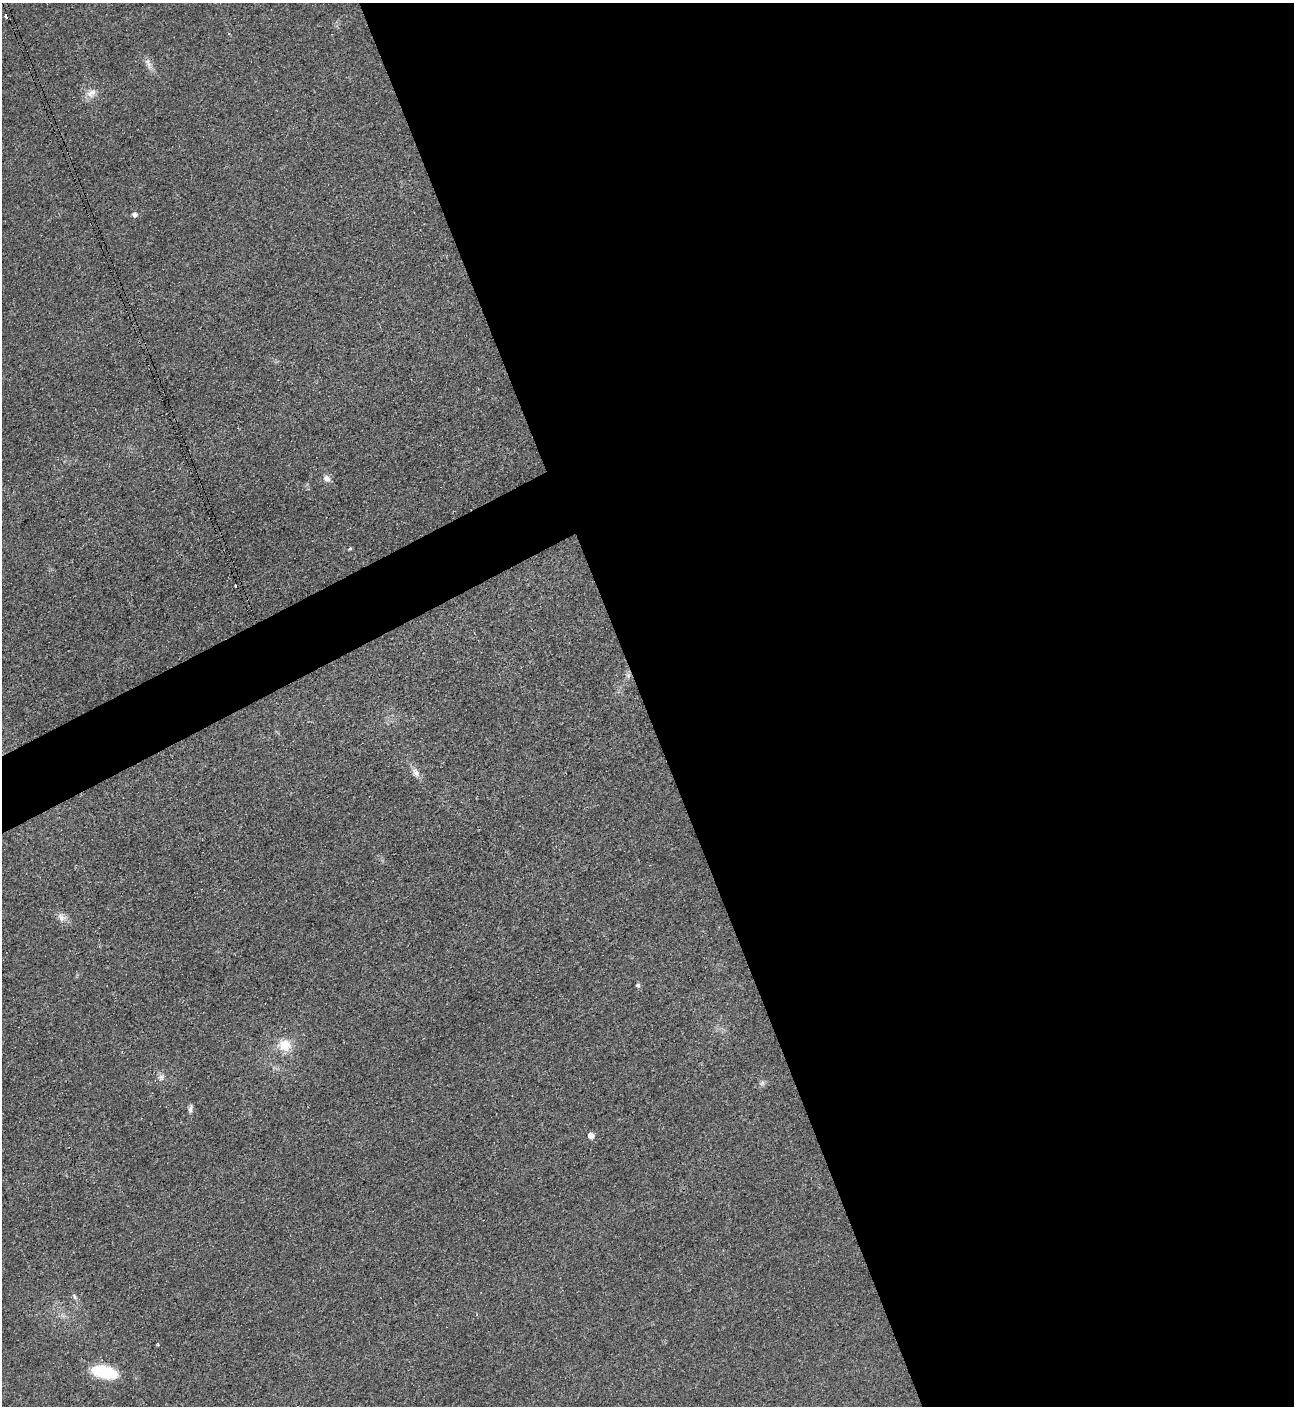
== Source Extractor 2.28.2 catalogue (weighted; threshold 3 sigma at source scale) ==
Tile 8 of 4 x 4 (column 4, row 2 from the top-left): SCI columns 4037-5328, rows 2829-4232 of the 5630 x 5647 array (HDU 1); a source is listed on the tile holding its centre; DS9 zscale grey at full resolution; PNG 1296 x 1408 px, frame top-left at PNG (2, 3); no overlay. Shown black and unused: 53% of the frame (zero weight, under 3 of 4 exposures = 1% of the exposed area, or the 3 px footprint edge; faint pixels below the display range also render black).
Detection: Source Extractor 2.28.2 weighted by HDU 2 'WHT'; one run over the whole footprint, this tile lists its part. Background 0.0349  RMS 0.0049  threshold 0.0219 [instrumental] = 3 sigma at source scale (4.5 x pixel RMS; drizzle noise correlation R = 1.50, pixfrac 1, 0.05/0.05 arcsec/px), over >= 5 px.
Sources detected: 19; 1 cosmic-ray / hot-pixel residue — not listed; the other 18 listed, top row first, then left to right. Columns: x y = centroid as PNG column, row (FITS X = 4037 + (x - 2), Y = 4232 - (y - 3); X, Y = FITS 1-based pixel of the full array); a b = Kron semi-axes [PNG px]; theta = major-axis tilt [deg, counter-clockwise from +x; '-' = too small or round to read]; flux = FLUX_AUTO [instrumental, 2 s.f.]
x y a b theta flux
6 16 4 3 - 3.7
148 63 16 6 -67 2.8
91 93 14 10 40 4.2
135 214 7 7 - 1.5
327 478 10 8 -49 2.5
350 549 4 4 - 0.63
628 676 7 6 - 1.4
416 772 14 8 -58 3.1
61 917 12 8 -62 2.8
638 985 5 5 - 1
285 1045 16 14 -11 9.4
161 1077 8 8 - 1.9
762 1083 8 6 87 1.2
190 1109 12 5 81 1.5
591 1136 6 5 - 3.4
75 1297 10 5 -55 1.3
158 1344 4 3 - 0.67
104 1372 30 13 -13 21
Overlapping masked pixels (flux is a lower limit): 1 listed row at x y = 6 16